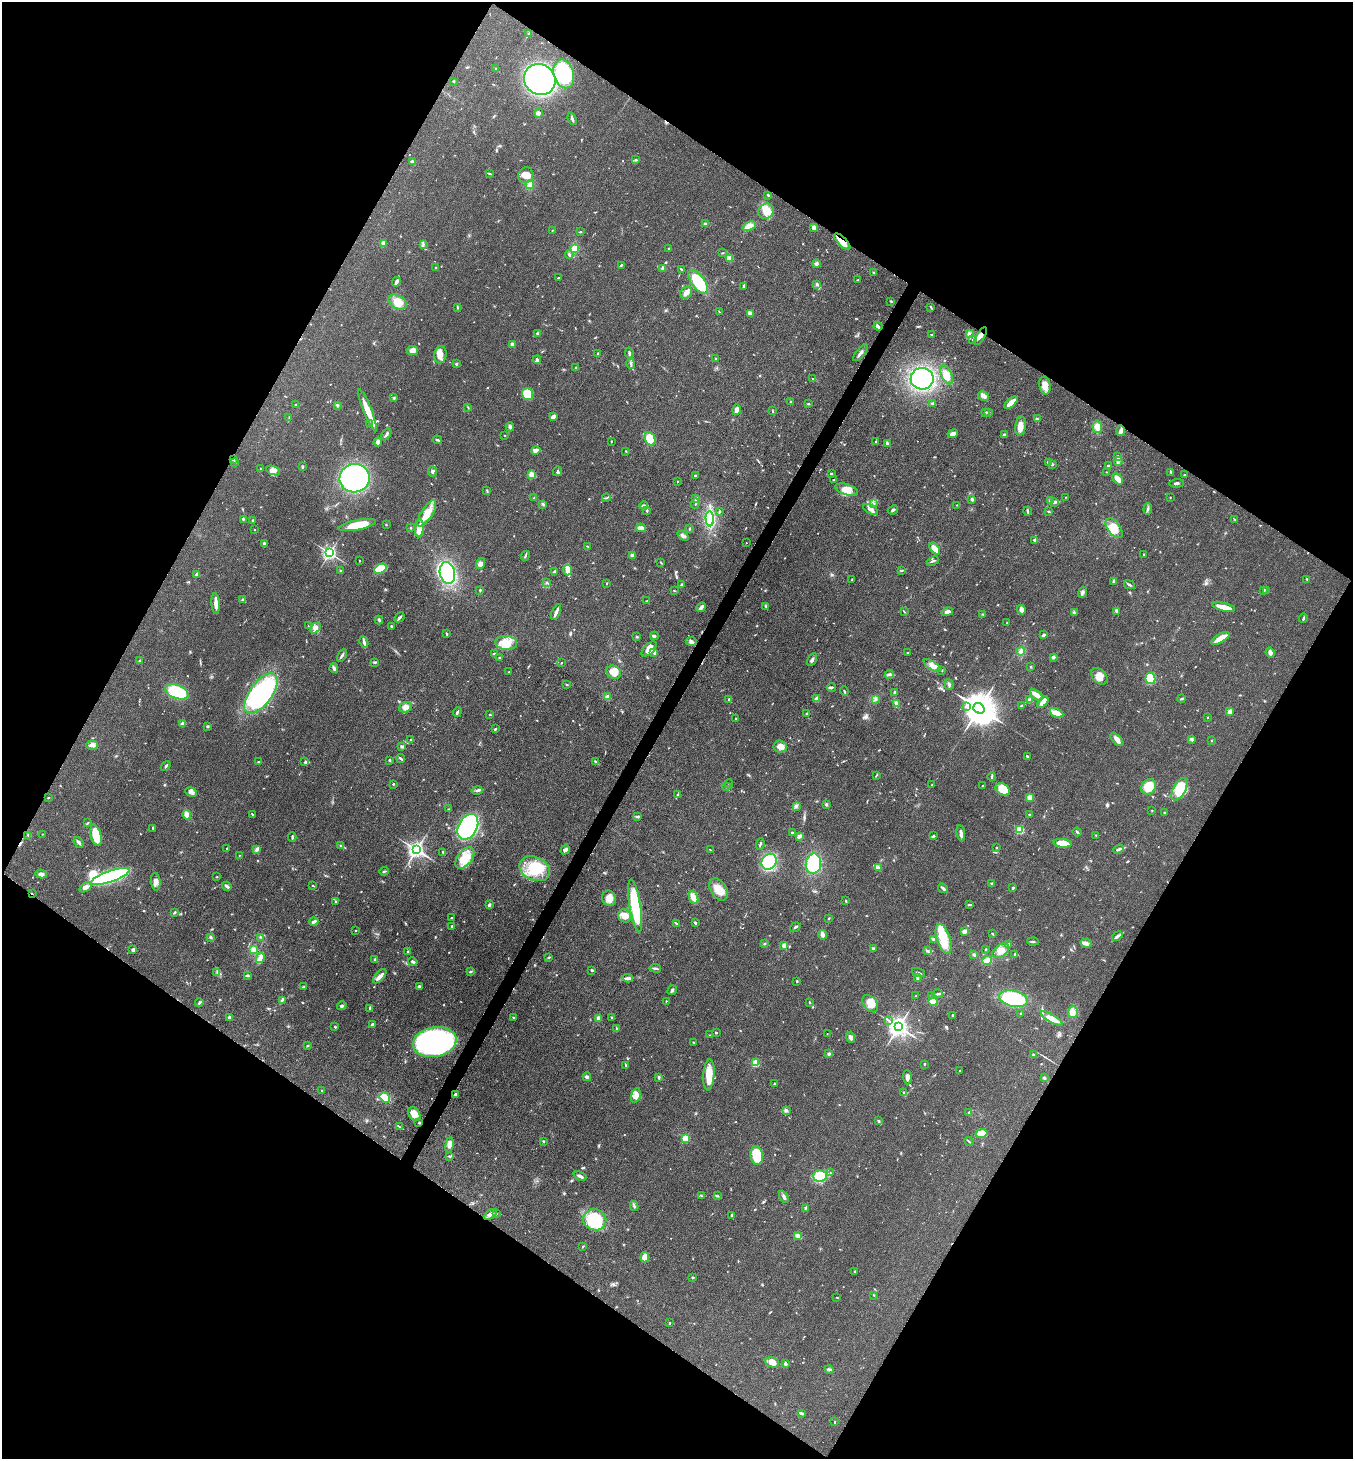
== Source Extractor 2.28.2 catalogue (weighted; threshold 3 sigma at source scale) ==
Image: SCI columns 289-5689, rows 3-5830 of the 5839 x 5832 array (HDU 1 of 3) = the unmasked area's bounding box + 8 px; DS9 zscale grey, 4 x 4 block average (1 PNG px = mean of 4 x 4 image px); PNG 1355 x 1461 px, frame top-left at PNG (2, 2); each listed source drawn as its Kron ellipse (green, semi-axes under 4 px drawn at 4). Shown black and unused: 48% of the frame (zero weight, under 3 of 4 exposures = <1% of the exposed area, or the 3 px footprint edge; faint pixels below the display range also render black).
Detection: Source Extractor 2.28.2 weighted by HDU 2 'WHT'. Background 0.0829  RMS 0.0057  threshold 0.0257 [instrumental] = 3 sigma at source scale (4.5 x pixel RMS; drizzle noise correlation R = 1.50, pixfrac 1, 0.05/0.05 arcsec/px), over >= 5 px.
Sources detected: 857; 2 too faint to see at this stretch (4 x 4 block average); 4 inside a brighter object's white glare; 5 cosmic-ray / hot-pixel residue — neither listed nor drawn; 9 coinciding with a brighter row at this scale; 39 inside a brighter listed object's ellipse — not listed separately; of the other 798, all 500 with FLUX_AUTO >= 1.94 (the completeness limit of this list) listed and drawn (298 fainter detections not listed), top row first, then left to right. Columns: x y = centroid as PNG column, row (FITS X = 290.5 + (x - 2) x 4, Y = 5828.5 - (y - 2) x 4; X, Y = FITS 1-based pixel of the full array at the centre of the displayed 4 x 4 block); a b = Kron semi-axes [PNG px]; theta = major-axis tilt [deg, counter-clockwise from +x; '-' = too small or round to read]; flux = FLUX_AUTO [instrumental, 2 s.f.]
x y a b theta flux
529 33 4 2 - 3.3
496 69 2 2 - 4.6
564 74 14 10 -75 210
540 79 16 15 - 1400
453 81 3 2 - 2.8
539 113 5 3 - 8.3
572 119 6 2 -70 9.2
636 160 3 2 - 4.1
412 161 3 3 - 6.2
489 173 3 2 - 4.6
526 175 8 7 - 31
530 185 4 4 - 19
768 195 3 2 - 5.7
766 211 8 7 - 43
705 224 3 2 - 5.4
749 226 7 4 25 38
814 228 3 3 - 19
552 230 2 2 - 2
580 232 2 2 - 3.1
842 242 11 4 -46 33
383 243 3 2 - 18
423 244 3 2 - 4.6
669 248 2 2 - 7.6
574 249 3 2 - 46
723 253 3 2 - 2.3
569 255 4 2 - 4.6
730 259 4 2 - 6.2
816 264 4 3 - 6.6
621 265 3 2 - 4.1
436 267 2 2 - 7.6
663 268 2 2 - 40
681 269 3 2 - 2.8
874 273 2 2 - 2.1
558 278 3 2 - 3
858 280 3 2 - 2.3
396 282 5 2 - 12
698 282 14 6 -53 130
817 284 3 3 - 5.8
743 286 2 2 - 4.5
686 293 6 5 - 15
891 301 2 2 - 7.5
398 302 10 6 -30 44
457 307 3 2 - 2.5
931 307 4 2 - 3.1
720 312 3 2 - 2.3
750 313 4 3 - 13
878 326 5 2 - 8.3
969 333 4 3 - 8.3
538 334 4 3 - 6.1
931 335 2 2 - 3.4
981 336 10 3 57 15
973 340 3 2 - 2.2
512 344 3 3 - 9.3
412 351 6 4 -10 19
629 353 5 2 - 5.9
860 353 10 2 51 13
598 354 3 2 - 2
440 355 8 6 81 24
715 359 3 2 - 3.5
537 360 4 2 - 6.9
456 364 3 2 - 3.9
631 364 5 2 - 6.1
576 368 2 2 - 3.2
947 375 10 5 -65 36
812 378 2 2 - 2.7
922 379 11 11 - 470
1045 385 9 5 -79 30
528 394 6 5 - 110
984 396 6 4 -28 15
394 398 3 2 - 3.1
791 401 2 2 - 2.9
933 403 2 2 - 2.3
1011 403 8 2 42 49
808 404 3 2 - 2.9
295 405 2 2 - 3.4
337 405 3 2 - 3.3
468 407 3 2 - 2
368 410 22 4 -68 66
736 410 5 3 - 17
773 411 4 2 - 3.1
986 412 2 2 - 6
988 412 3 2 - 2.9
553 417 3 2 - 23
289 418 2 2 - 2.6
1037 419 3 2 - 2.3
370 424 3 2 - 3
1020 426 10 5 84 31
510 427 4 2 - 5.6
1097 427 6 4 -88 29
1121 431 5 3 - 9.9
386 434 6 2 59 6.8
953 434 5 3 - 16
1005 434 4 2 - 5.6
505 435 2 2 - 5.3
650 439 7 5 -63 110
437 440 5 2 - 5.3
611 441 2 2 - 3
876 441 2 2 - 2.3
378 442 4 3 - 13
887 443 3 2 - 7.1
536 450 4 4 - 16
626 451 2 2 - 2.1
1117 456 4 3 - 6.1
233 459 3 2 - 4.7
1118 461 4 2 - 17
235 462 3 2 - 2.9
1048 462 4 2 - 3.8
1052 464 3 2 - 8.6
302 466 3 2 - 4
1109 466 3 2 - 3.7
260 468 2 2 - 2.2
273 470 7 3 -21 13
432 471 5 3 - 8.1
557 471 5 2 - 4.8
1106 472 2 2 - 2.4
1171 472 3 2 - 4.2
531 474 3 3 - 20
831 474 3 3 - 4.7
695 475 3 2 - 4.9
1185 475 2 2 - 3.1
355 478 15 14 - 550
1118 479 6 3 -47 40
833 480 2 2 - 3
677 481 2 2 - 1.9
1177 483 7 2 3 6.3
847 490 12 5 -17 32
487 491 4 2 - 2.8
1066 497 2 2 - 2
1170 497 2 2 - 2
534 498 3 2 - 2.5
606 498 4 2 - 3
696 499 3 2 - 6.6
972 499 2 2 - 13
1050 501 3 3 - 5.5
1055 502 2 2 - 3.3
695 503 5 2 - 4.8
874 503 2 2 - 2.2
543 504 3 2 - 3.9
957 505 2 2 - 2.4
644 506 4 3 - 9.4
870 509 8 4 -29 25
1148 509 6 2 85 5
647 510 3 2 - 4.9
893 510 5 2 - 5.5
1027 511 4 2 - 5.7
719 512 3 2 - 4
1049 512 3 2 - 2.7
427 513 15 5 57 63
244 519 4 2 - 4.3
710 519 7 3 -88 270
1234 519 3 2 - 2
253 520 3 2 - 4.2
357 525 19 5 11 81
386 525 2 2 - 2.7
411 528 2 2 - 2.5
419 528 9 4 84 36
641 528 4 2 - 26
1114 528 11 6 -53 53
689 529 3 2 - 3.9
255 530 2 2 - 2.5
683 536 6 3 -35 13
1035 540 3 2 - 10
746 543 2 2 - 2.6
264 544 4 2 - 3.6
587 546 3 2 - 2.4
935 548 6 3 -55 33
330 553 2 2 - 1200
1144 554 2 2 - 2.4
632 555 3 3 - 11
525 556 5 2 - 4.2
359 561 2 2 - 2.1
933 561 6 2 22 5.6
661 562 2 2 - 2.1
480 564 6 4 73 16
380 569 7 4 27 94
567 570 5 3 - 35
902 570 4 2 - 3
341 571 2 2 - 3.3
555 571 3 2 - 3.9
447 573 11 7 -78 280
197 574 3 3 - 4.3
1307 579 3 2 - 2.7
852 580 3 2 - 2.3
547 582 2 2 - 2.2
1113 582 3 2 - 3.5
607 583 3 2 - 2.4
681 585 3 2 - 3.4
1129 585 6 2 -25 5.7
480 590 3 2 - 2.9
1263 590 3 2 - 5.4
674 591 3 2 - 2.6
1267 591 2 2 - 4.2
1083 592 5 2 - 7.1
243 600 2 2 - 31
647 601 3 2 - 2.7
216 603 10 3 -87 24
765 606 2 2 - 2.3
701 607 5 2 - 12
1224 607 12 4 -14 42
1021 610 5 3 - 15
1116 611 4 2 - 4.1
556 612 8 2 66 15
904 612 2 2 - 2.4
947 612 6 3 15 15
1074 612 3 2 - 2.8
983 614 2 2 - 2.1
400 617 5 2 - 9.7
1303 618 4 2 - 4.2
379 620 4 3 - 5
1007 623 3 2 - 2.4
308 626 2 2 - 2.1
391 626 3 2 - 4.4
315 628 6 4 47 12
446 634 3 2 - 4.7
1043 635 3 2 - 8.1
654 636 4 3 - 4.7
637 637 3 2 - 2.9
1220 638 10 3 30 50
691 641 5 4 - 10
364 642 6 3 -62 8.3
506 643 11 7 -7 55
649 649 9 5 46 33
1021 651 4 3 - 13
654 652 4 3 - 7.6
1270 652 5 4 - 12
495 653 3 2 - 2.9
908 653 2 2 - 2.5
342 655 7 2 61 7.3
1053 657 2 2 - 39
499 658 3 2 - 3.4
812 660 7 2 60 9.3
140 661 4 2 - 5.8
375 662 3 2 - 3.3
561 663 2 2 - 2.2
932 666 10 4 -32 20
1031 667 2 2 - 12
334 668 5 3 - 9.4
942 670 2 2 - 2.4
509 672 2 2 - 2.6
614 672 7 6 - 47
889 674 4 2 - 4.3
1099 676 9 6 -45 29
1150 678 5 5 - 100
566 684 3 2 - 3
949 684 5 2 - 4.9
831 687 4 2 - 6.6
844 691 5 2 - 4.3
177 692 12 6 -21 270
895 692 2 2 - 12
261 693 24 11 54 590
1036 695 7 3 -36 37
607 697 2 2 - 81
729 699 3 2 - 2.9
817 699 2 2 - 27
875 699 3 2 - 2.3
1182 699 4 2 - 4.5
1030 700 4 3 - 9.2
1043 702 6 4 46 22
896 703 4 2 - 16
1021 705 3 2 - 2.3
966 706 3 2 - 5.4
405 707 6 5 - 21
979 708 6 5 - 11000
1230 711 4 3 - 27
457 712 5 2 - 5.2
1056 713 7 3 -25 37
807 714 3 2 - 3.7
490 715 3 2 - 2.4
1208 717 3 2 - 2
736 718 3 2 - 2.3
183 724 3 3 - 23
208 726 3 2 - 3.3
495 729 3 2 - 3.7
1191 739 3 2 - 4.1
411 740 2 2 - 6.8
1117 740 8 4 -44 17
1212 740 2 2 - 6.8
92 745 6 4 2 14
402 746 3 2 - 8
780 746 6 6 - 21
1027 756 2 2 - 5.2
400 758 5 2 - 4.8
389 760 3 2 - 3.7
258 762 3 2 - 4.5
305 762 4 2 - 5
595 762 3 2 - 5.9
166 766 5 2 - 6.6
876 775 4 2 - 2.9
992 777 4 2 - 5.2
393 784 3 2 - 3
729 784 4 2 - 3
932 785 2 2 - 3.9
983 785 2 2 - 2.2
726 787 2 2 - 2.1
1149 787 8 7 - 73
1003 789 8 5 -33 65
1179 789 12 6 62 110
477 791 5 3 - 8.2
191 792 6 4 -27 11
678 794 3 2 - 3.5
1030 797 4 2 - 37
48 798 2 2 - 3.4
826 805 4 3 - 4.8
796 806 4 3 - 6.7
448 809 2 2 - 2.5
1152 811 2 2 - 2.3
1164 813 3 2 - 2.5
252 814 3 2 - 2.5
1029 814 2 2 - 2.5
187 815 5 3 - 33
637 816 4 2 - 4
87 823 4 2 - 3.3
468 827 14 9 61 600
153 828 3 2 - 4.7
1020 830 2 2 - 270
1077 832 4 2 - 5.6
792 833 2 2 - 5.7
961 833 8 2 -81 19
43 834 2 2 - 2.1
28 835 2 2 - 2.1
96 835 11 5 -76 95
1096 835 2 2 - 2.4
799 836 3 3 - 14
933 836 3 2 - 4.6
292 837 5 2 - 4.7
79 842 6 3 -51 7.5
1063 843 9 4 -4 52
760 844 6 2 72 5.4
341 846 3 2 - 3
227 848 2 2 - 2
996 848 2 2 - 2.8
257 849 4 3 - 10
1119 849 5 2 - 8.4
416 850 3 3 - 1800
565 850 5 3 - 14
710 850 3 2 - 2.3
443 852 3 2 - 3.4
239 855 2 2 - 3
465 858 12 7 52 48
769 862 8 7 - 300
813 864 10 7 83 180
878 867 3 2 - 4.3
535 869 16 11 -25 110
384 871 4 2 - 4.2
41 874 6 4 -13 15
110 876 20 5 19 480
217 877 2 2 - 2.6
156 882 9 4 -85 16
991 883 2 2 - 2.4
227 886 5 2 - 12
312 886 2 2 - 4.1
86 887 7 4 33 16
943 888 5 2 - 5.3
1013 888 2 2 - 5.1
719 889 12 8 -59 47
32 893 2 2 - 2.3
609 898 8 7 - 31
694 898 7 4 -68 27
336 901 3 2 - 2.3
846 901 3 2 - 3
489 905 3 2 - 9.3
969 905 4 2 - 3.2
635 906 26 5 -81 240
174 912 3 2 - 5.6
625 916 7 6 - 33
452 918 2 2 - 3.9
829 918 2 2 - 3
314 922 4 2 - 12
676 923 3 2 - 2.9
695 923 3 2 - 4.9
452 926 2 2 - 24
795 927 5 2 - 5.2
355 931 2 2 - 4.7
964 931 3 3 - 15
992 934 3 2 - 2.7
822 935 5 3 - 12
1117 936 6 2 40 8
211 937 2 2 - 2.3
261 937 3 2 - 2.2
934 939 3 3 - 5
943 939 15 7 -73 80
1033 941 6 2 -3 4.9
1086 943 5 3 - 18
765 944 3 2 - 3
1009 944 2 2 - 3.3
784 945 3 3 - 12
873 948 2 2 - 6.6
986 949 2 2 - 2.4
133 950 3 2 - 12
253 950 3 3 - 23
927 951 2 2 - 1.9
1001 951 9 6 35 26
407 952 2 2 - 5
1015 954 3 2 - 4.5
974 955 2 2 - 7.7
549 957 3 2 - 3.2
260 958 5 3 - 24
375 960 4 2 - 4.9
987 960 5 4 - 28
413 962 5 2 - 8.3
655 968 6 2 -8 5.7
592 970 3 2 - 3.9
471 971 3 2 - 3.2
217 973 3 2 - 2.8
918 973 7 2 -22 5.1
247 975 3 2 - 5.1
380 976 9 3 48 20
628 978 5 3 - 7.4
917 978 4 2 - 8
797 981 2 2 - 3.8
419 986 3 3 - 5.8
303 987 3 2 - 3.1
672 990 5 3 - 6.3
937 994 5 2 - 6.6
931 995 2 2 - 2.2
916 996 2 2 - 2.3
1013 999 14 8 -13 350
282 1000 4 2 - 4.9
666 1001 2 2 - 2
810 1002 2 2 - 3.9
933 1002 5 3 - 33
199 1003 4 2 - 4.5
870 1004 10 6 -52 54
342 1006 5 3 - 8.8
370 1009 4 2 - 9.6
1073 1012 6 5 - 25
1021 1014 2 2 - 3
953 1015 3 2 - 3.9
229 1017 3 2 - 5.4
513 1017 3 2 - 2
612 1017 3 2 - 4.2
598 1018 3 2 - 12
1052 1018 12 3 -30 35
888 1020 3 2 - 2.2
372 1025 4 2 - 8.3
335 1027 2 2 - 4.3
898 1027 3 3 - 2800
617 1029 4 2 - 3.5
716 1033 2 2 - 2.8
827 1034 2 2 - 3.5
710 1035 3 2 - 2.6
851 1037 6 3 -73 14
435 1042 22 15 10 820
694 1042 3 2 - 2.7
307 1046 2 2 - 4.1
829 1054 2 2 - 28
1033 1055 2 2 - 5.9
755 1063 2 2 - 190
924 1064 2 2 - 7
626 1065 3 2 - 2.7
960 1071 2 2 - 4.2
709 1075 15 5 86 69
587 1077 4 3 - 6
659 1077 3 2 - 5.9
907 1077 7 3 -86 16
1044 1078 4 3 - 4.7
775 1083 3 2 - 3.4
322 1091 4 2 - 3.5
904 1092 2 2 - 14
455 1094 3 2 - 7.6
636 1095 7 4 74 29
385 1097 5 4 - 55
786 1111 2 2 - 3
969 1112 2 2 - 3.5
414 1114 7 5 -51 36
878 1121 3 2 - 3.4
419 1123 3 2 - 2.8
399 1127 3 2 - 2.8
981 1133 6 4 12 98
685 1138 2 2 - 220
544 1141 3 2 - 3.1
969 1141 5 2 - 3.7
449 1145 7 3 81 16
757 1155 9 6 -82 120
450 1156 3 2 - 4.6
830 1173 2 2 - 2.2
580 1176 7 3 -22 10
820 1176 7 5 3 110
701 1195 3 2 - 2.6
717 1196 2 2 - 2.2
784 1197 6 3 -64 9.6
634 1206 5 2 - 5.3
805 1208 3 2 - 3.8
490 1214 7 3 32 9.8
496 1214 3 2 - 2.1
732 1216 3 2 - 6.1
595 1220 12 10 -18 220
798 1236 4 2 - 23
583 1246 3 2 - 3.3
645 1257 5 3 - 44
854 1272 4 2 - 3
693 1278 2 2 - 4.5
874 1295 3 2 - 2
837 1297 2 2 - 2.1
670 1323 2 2 - 2.4
772 1362 7 5 -14 28
786 1364 3 2 - 8
829 1370 4 3 - 5.4
801 1413 3 2 - 9.4
834 1422 3 2 - 2.3
Overlapping masked pixels (flux is a lower limit): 4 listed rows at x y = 842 242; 981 336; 233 459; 32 893
Diffuse or blended objects may show on this block-average render without a row.